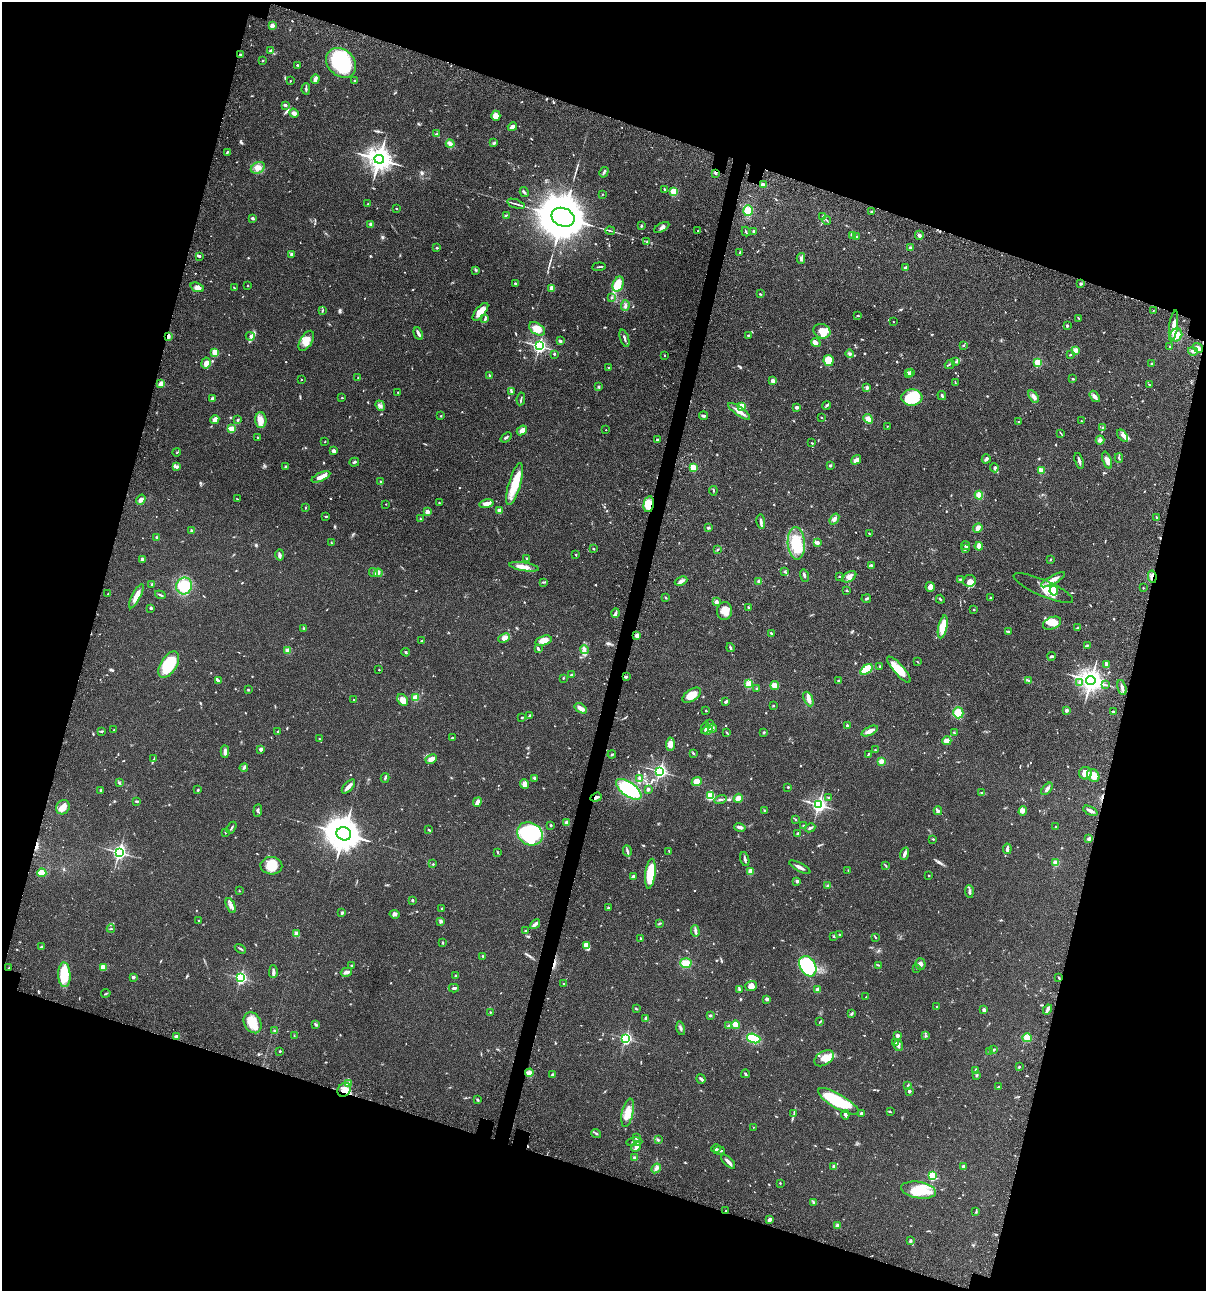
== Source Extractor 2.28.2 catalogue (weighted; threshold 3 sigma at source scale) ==
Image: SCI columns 233-5048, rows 120-5275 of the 5406 x 5393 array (HDU 1 of 3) = the unmasked area's bounding box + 8 px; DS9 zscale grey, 4 x 4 block average (1 PNG px = mean of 4 x 4 image px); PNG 1208 x 1293 px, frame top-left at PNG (2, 2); each listed source drawn as its Kron ellipse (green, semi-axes under 4 px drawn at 4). Shown black and unused: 35% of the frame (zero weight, under 3 of 4 exposures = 9% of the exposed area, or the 3 px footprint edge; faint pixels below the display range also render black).
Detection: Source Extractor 2.28.2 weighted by HDU 2 'WHT'. Background 0.0468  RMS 0.0053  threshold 0.0239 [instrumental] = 3 sigma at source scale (4.5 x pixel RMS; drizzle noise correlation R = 1.50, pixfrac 1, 0.05/0.05 arcsec/px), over >= 5 px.
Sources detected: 876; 3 too faint to see at this stretch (4 x 4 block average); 6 inside a brighter object's white glare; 7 cosmic-ray / hot-pixel residue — neither listed nor drawn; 19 coinciding with a brighter row at this scale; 48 inside a brighter listed object's ellipse — not listed separately; of the other 793, all 500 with FLUX_AUTO >= 1.92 (the completeness limit of this list) listed and drawn (293 fainter detections not listed), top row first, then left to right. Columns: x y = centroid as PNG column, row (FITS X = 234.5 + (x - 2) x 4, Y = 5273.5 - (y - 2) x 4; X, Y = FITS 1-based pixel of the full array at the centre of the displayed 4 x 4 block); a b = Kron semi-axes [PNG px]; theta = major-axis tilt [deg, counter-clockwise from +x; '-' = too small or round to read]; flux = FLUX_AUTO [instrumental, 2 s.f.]
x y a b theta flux
272 26 2 2 - 60
270 50 3 2 - 3.7
240 55 3 2 - 3.3
263 60 3 2 - 2.2
341 63 16 13 -46 230
297 65 3 2 - 3
315 79 4 3 - 13
355 80 2 2 - 3.5
290 81 2 2 - 3.8
306 89 5 2 - 4.5
285 105 3 2 - 4.9
294 113 5 4 - 9.3
496 116 5 4 - 28
512 127 5 4 - 11
436 134 3 2 - 2.5
494 143 3 2 - 5.4
450 144 4 3 - 11
227 152 3 2 - 3.3
379 159 5 4 - 2800
258 168 7 5 28 17
604 172 5 2 - 4.3
716 173 3 2 - 2.9
763 185 3 3 - 17
664 189 3 2 - 2.2
524 192 5 2 - 4.2
674 192 2 2 - 210
602 194 2 2 - 3.6
368 204 3 2 - 2.4
516 204 9 2 -19 6.3
396 208 2 2 - 2.1
748 211 5 5 - 42
872 211 3 2 - 2.6
506 215 3 2 - 2.7
823 216 3 2 - 3.6
563 217 12 9 -22 17000
252 218 3 2 - 7.6
827 220 4 2 - 1.9
371 224 4 3 - 5.5
641 226 3 2 - 3.4
662 227 8 3 28 8.3
610 231 5 2 - 3.5
698 231 2 2 - 3.1
746 231 5 2 - 3.2
754 231 2 2 - 7.1
919 235 4 3 - 8.7
852 236 3 2 - 3
857 237 3 2 - 3.1
647 242 3 3 - 3.7
437 248 3 2 - 2.8
911 248 2 2 - 14
740 252 3 2 - 3.2
291 254 2 2 - 22
199 256 2 2 - 5.4
801 258 5 3 - 5.9
599 267 6 2 6 3.3
906 268 2 2 - 37
476 270 3 2 - 3.2
515 283 2 2 - 3.8
618 284 8 5 68 57
1081 284 3 2 - 4.3
248 285 2 2 - 1.9
197 287 7 4 -21 11
234 288 4 2 - 3.2
552 288 2 2 - 74
760 294 2 2 - 3.6
611 298 3 2 - 2.8
625 305 5 2 - 6.3
322 310 3 2 - 2.9
1153 311 2 2 - 2.1
480 312 11 5 51 30
858 315 3 2 - 2
1079 318 4 2 - 2.4
485 319 3 2 - 3.2
893 322 2 2 - 2.1
1067 325 3 2 - 4.5
1173 326 15 3 82 24
537 329 9 5 -33 30
822 331 8 7 - 36
418 334 6 2 -64 14
748 335 3 2 - 2.6
1176 335 6 6 - 26
168 336 3 2 - 11
250 336 5 3 - 6.8
624 338 9 2 -72 7.1
306 341 11 6 59 32
560 341 3 2 - 4.9
816 342 5 3 - 11
963 345 2 2 - 2.8
539 346 2 2 - 820
1170 346 2 2 - 3
1198 348 5 3 - 17
1075 350 2 2 - 100
1193 351 5 2 - 5.8
215 352 4 3 - 31
554 354 3 2 - 2.4
850 354 4 3 - 5.5
665 355 2 2 - 2
1070 355 2 2 - 2.6
829 360 5 5 - 57
956 362 2 2 - 2
1038 362 2 2 - 210
206 363 5 4 - 16
1151 363 2 2 - 7.5
950 364 5 2 - 2.2
609 368 2 2 - 2
910 372 4 2 - 6.4
908 374 3 2 - 19
489 375 3 2 - 4
358 377 2 2 - 2.2
301 379 2 2 - 2.8
1073 379 2 2 - 3.1
773 381 3 3 - 14
955 383 4 2 - 2.3
161 384 3 3 - 20
1149 385 4 2 - 2.8
599 387 3 2 - 3.5
867 388 3 2 - 7.7
511 392 3 2 - 2.9
398 393 3 2 - 2.2
942 396 5 2 - 5.2
1033 396 7 3 -57 14
1095 396 6 4 -56 10
912 397 10 8 5 120
342 398 2 2 - 2
212 399 3 3 - 9
521 399 6 2 81 3.6
826 405 5 2 - 3.4
380 406 6 2 -52 6.2
742 406 2 2 - 150
797 407 3 2 - 11
739 411 13 3 -35 25
441 416 2 2 - 1.9
703 416 4 2 - 9.6
821 417 2 2 - 4.1
215 419 4 3 - 21
868 419 5 3 - 34
238 420 3 2 - 2.3
261 420 8 5 -87 20
1081 421 2 2 - 3.6
1019 422 2 2 - 4.6
887 426 2 2 - 2.2
1102 428 3 2 - 3.6
231 429 2 2 - 79
522 430 5 3 - 19
606 430 2 2 - 2.5
1061 433 3 2 - 1.9
1123 436 7 3 -52 9.5
506 437 6 2 39 5.1
258 438 2 2 - 2.4
657 440 2 2 - 11
1100 440 4 3 - 6.3
325 441 2 2 - 2
811 443 3 2 - 2.4
333 451 4 3 - 7.2
177 452 4 2 - 2.1
1119 458 5 2 - 4.3
986 459 4 2 - 7.9
856 460 5 3 - 16
1107 460 9 4 -71 17
1079 461 8 2 -72 7.9
354 462 5 2 - 4
830 465 2 2 - 14
176 466 3 2 - 4.6
286 467 3 2 - 4.3
693 467 2 2 - 170
994 468 5 3 - 5.2
1041 470 4 2 - 23
321 477 10 3 24 24
381 482 4 2 - 3.8
515 484 22 6 74 76
713 491 4 2 - 2.3
979 495 4 4 - 22
237 499 3 2 - 2.1
141 500 5 3 - 10
439 503 2 2 - 2.2
386 504 2 2 - 2.5
486 504 7 3 13 17
649 504 8 5 78 45
306 508 3 2 - 2.1
499 510 2 2 - 37
427 512 2 2 - 56
326 516 3 2 - 2.5
1156 518 3 2 - 2
420 519 2 2 - 2.2
834 519 6 3 54 8
761 522 7 2 -84 9
708 528 4 2 - 3.5
978 528 5 3 - 16
191 530 3 2 - 3.2
869 534 4 2 - 2.3
157 537 3 3 - 3.2
331 542 4 2 - 2.1
817 542 3 2 - 7.5
796 543 16 8 -87 83
966 546 4 2 - 5.9
979 546 4 4 - 23
593 549 3 2 - 2.1
965 549 3 2 - 4
717 550 3 2 - 1.9
280 555 6 3 89 7.3
575 555 2 2 - 2.7
142 559 3 3 - 7.3
527 559 4 2 - 3.6
1050 559 3 2 - 2.4
871 565 3 2 - 3.2
524 567 15 4 -10 25
785 572 3 2 - 2.8
373 573 4 2 - 3.5
378 573 4 3 - 6.1
804 576 6 2 -77 6.3
839 576 3 2 - 2.2
849 577 8 4 31 16
1152 577 6 3 -79 12
960 579 3 2 - 2.7
1053 580 13 4 29 22
681 581 6 3 22 12
759 581 3 3 - 4.3
969 581 6 5 - 13
543 582 4 2 - 3.2
152 584 2 2 - 14
184 586 8 8 - 120
930 587 5 4 - 15
1043 588 32 8 -23 54
1143 588 2 2 - 1.9
847 590 3 2 - 3
1054 591 5 3 - 68
108 594 3 2 - 2.4
160 595 5 2 - 4.5
136 596 13 3 63 28
666 598 2 2 - 2.1
990 598 3 2 - 3.6
866 599 5 2 - 4.4
940 599 4 2 - 2.5
716 602 2 2 - 31
151 608 3 2 - 4.1
748 608 4 2 - 3.9
974 610 3 2 - 2.5
724 611 9 7 77 24
615 613 4 2 - 6.6
1052 623 9 6 22 37
943 627 12 4 77 66
304 628 2 2 - 2.2
1078 628 4 2 - 4.4
1008 631 3 2 - 2.6
771 633 3 2 - 4.9
637 636 2 2 - 42
504 638 6 3 25 14
422 641 3 2 - 2.1
543 641 8 4 16 24
1087 645 3 2 - 2.2
730 648 4 2 - 5
538 649 4 2 - 5.1
584 650 4 3 - 6.6
288 651 2 2 - 91
406 652 4 2 - 4.6
1052 656 4 2 - 4.5
917 662 2 2 - 2.1
1106 664 3 2 - 4.2
169 665 14 8 56 140
880 666 3 2 - 2.2
866 669 7 4 36 67
379 670 2 2 - 3.9
899 670 17 5 -49 50
571 675 3 2 - 2.9
626 677 3 2 - 3.3
563 678 2 2 - 2.3
839 680 3 2 - 2.1
1028 680 4 2 - 3.8
1091 680 4 4 - 2500
218 681 4 3 - 5.5
1080 682 4 3 - 10
749 684 2 2 - 180
775 685 4 3 - 27
1106 685 2 2 - 2
757 688 3 2 - 3.2
1122 688 8 3 -76 12
248 690 3 2 - 2.3
692 695 10 5 34 47
415 698 2 2 - 140
808 699 8 4 -66 16
354 700 4 2 - 2.4
403 700 6 5 - 25
726 701 4 2 - 4.6
773 706 2 2 - 2.4
581 708 7 3 -33 18
1066 710 2 2 - 27
706 711 2 2 - 2.6
1113 712 3 2 - 3.8
958 713 5 5 - 44
530 715 3 2 - 5.2
522 717 3 2 - 2.4
710 724 3 3 - 4.1
847 725 2 2 - 12
705 728 6 3 81 7.5
713 728 4 2 - 5.3
114 730 2 2 - 2.4
707 730 5 3 - 10
102 731 3 2 - 3.1
870 731 9 3 25 17
278 732 3 2 - 3.7
727 732 3 2 - 2.9
764 732 3 2 - 2.6
954 733 3 2 - 2.5
453 738 3 2 - 5.2
319 739 2 2 - 2.4
947 741 4 3 - 22
670 744 6 4 86 21
261 749 2 2 - 30
875 750 2 2 - 1.9
225 752 6 3 87 11
693 754 3 2 - 2.4
868 754 4 2 - 2.7
612 755 4 2 - 3.3
154 759 4 2 - 3.1
431 759 6 3 27 21
881 761 4 3 - 12
244 768 4 2 - 5.4
660 771 3 2 - 750
1085 773 6 6 - 32
1093 776 7 5 -53 38
385 778 5 2 - 4.4
535 778 4 2 - 5.7
640 779 3 3 - 12
697 782 5 4 - 27
119 783 4 2 - 3.1
525 784 5 4 - 16
348 786 8 2 47 17
788 787 2 2 - 7.4
629 789 15 7 -36 210
648 789 2 2 - 19
1047 789 7 3 50 8.5
101 790 2 2 - 14
198 790 3 2 - 3.1
982 793 4 2 - 3.6
710 796 2 2 - 200
596 797 6 2 20 9
829 797 3 2 - 3.3
738 798 5 3 - 15
721 799 6 2 17 5
137 801 3 2 - 3.3
477 802 5 4 - 12
819 805 3 3 - 840
63 807 7 6 - 23
764 810 3 2 - 2.2
258 811 6 2 85 4.2
938 811 4 2 - 5
1023 811 5 3 - 8.1
1090 811 7 3 -25 9.4
795 819 4 2 - 2.1
567 823 3 2 - 13
551 825 2 2 - 6.2
804 826 2 2 - 3.5
740 827 5 2 - 11
1056 827 2 2 - 2.6
231 828 6 2 58 4
810 828 5 2 - 6.5
429 830 3 2 - 3.8
225 832 3 2 - 2.2
798 833 2 2 - 3.9
344 834 7 6 - 6100
530 834 13 11 -27 400
1089 838 3 3 - 9.3
933 839 2 2 - 2.4
1007 849 5 3 - 9.5
627 851 6 2 -76 5.9
669 851 3 2 - 2.4
119 852 3 3 - 880
497 852 3 2 - 2.7
905 854 6 3 72 10
745 859 7 2 -75 7.3
1056 863 2 2 - 110
433 864 2 2 - 2.6
885 865 4 2 - 2.2
271 866 11 9 -3 49
800 867 12 2 -28 12
848 870 3 2 - 1.9
750 871 2 2 - 85
42 873 4 3 - 45
650 874 15 5 83 100
929 876 2 2 - 2.2
633 877 2 2 - 41
797 881 3 3 - 5.7
827 885 4 2 - 3.4
239 891 2 2 - 2.7
969 892 6 3 -86 7.1
412 900 3 3 - 3.4
231 906 8 2 -65 10
442 908 2 2 - 3.7
608 908 3 2 - 3.4
342 913 3 2 - 5.1
395 914 5 3 - 6.6
199 921 2 2 - 4.6
441 921 4 3 - 5.7
660 923 3 2 - 2.2
535 924 6 2 47 11
111 929 4 2 - 2.9
525 931 2 2 - 2.1
695 931 6 3 -87 6.6
296 933 4 3 - 8.2
839 934 2 2 - 2.9
834 936 3 3 - 2.8
875 937 3 2 - 2.9
641 938 2 2 - 2.8
443 942 3 2 - 2.6
587 946 4 2 - 6
41 947 3 2 - 2.9
240 949 6 2 -32 4.2
483 956 3 2 - 3.9
686 963 6 5 - 32
921 964 5 5 - 9.5
878 965 3 2 - 2.2
352 966 3 2 - 3.5
808 966 11 7 -59 240
103 967 4 3 - 26
9 968 2 2 - 2.4
917 968 2 2 - 2.7
273 972 6 3 90 8.4
346 972 5 3 - 13
64 975 12 6 -88 120
456 976 2 2 - 8.5
133 977 2 2 - 22
241 978 2 2 - 610
1059 978 3 2 - 2.9
564 984 2 2 - 2.7
751 986 6 5 - 21
454 988 5 2 - 5.5
739 989 4 2 - 3.8
817 990 2 2 - 54
106 993 4 2 - 2.8
866 997 3 2 - 2.1
767 999 4 3 - 7
937 1007 2 2 - 3
636 1009 3 2 - 3
1047 1009 5 3 - 7.3
984 1010 3 2 - 9
490 1012 2 2 - 2
851 1013 3 2 - 2.6
710 1016 3 2 - 3.9
646 1018 4 2 - 6.6
820 1021 3 2 - 2.3
253 1023 11 8 -61 55
316 1025 3 2 - 3.3
735 1025 4 4 - 23
729 1026 4 3 - 5.5
681 1028 7 2 -76 6.5
274 1031 3 2 - 4.5
898 1035 3 3 - 8.9
177 1036 3 2 - 13
294 1036 3 2 - 2.1
925 1036 3 2 - 3.1
625 1038 2 2 - 600
754 1038 7 4 -17 93
1027 1038 4 4 - 19
895 1043 3 2 - 3
898 1045 6 3 -83 9.6
994 1050 4 2 - 3.7
280 1051 2 2 - 6.4
990 1052 3 2 - 6.8
824 1058 10 7 32 31
1019 1067 3 2 - 4.4
975 1071 4 2 - 8.2
529 1073 4 3 - 12
552 1074 2 2 - 3.2
745 1074 4 2 - 3.3
977 1075 4 2 - 3.9
701 1079 5 2 - 5.4
348 1084 2 2 - 82
908 1085 3 2 - 2.3
998 1087 3 2 - 3
344 1090 7 6 - 27
909 1091 3 2 - 6.5
477 1099 3 2 - 3.5
838 1101 23 7 -30 200
890 1112 3 2 - 2
628 1113 14 5 77 36
794 1113 3 2 - 2.5
861 1113 4 2 - 8.9
845 1115 4 2 - 4.7
753 1127 2 2 - 2.5
596 1133 5 2 - 4.8
636 1138 2 2 - 12
658 1140 4 3 - 4.2
634 1142 8 2 6 9.3
636 1147 5 4 - 8.9
716 1149 5 2 - 2.4
719 1150 5 2 - 5.8
635 1158 3 2 - 12
728 1162 9 2 -45 15
834 1166 2 2 - 29
963 1166 3 3 - 10
656 1168 5 3 - 8
932 1176 2 2 - 250
780 1183 2 2 - 2.4
919 1190 18 8 -10 59
813 1203 4 2 - 2.8
726 1211 2 2 - 2.2
976 1212 3 2 - 2.5
769 1220 3 3 - 10
837 1225 2 2 - 9.7
911 1240 4 2 - 3.6
Overlapping masked pixels (flux is a lower limit): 7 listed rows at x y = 168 336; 649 504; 1152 577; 596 797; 9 968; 344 1090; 726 1211
Diffuse or blended objects may show on this block-average render without a row.